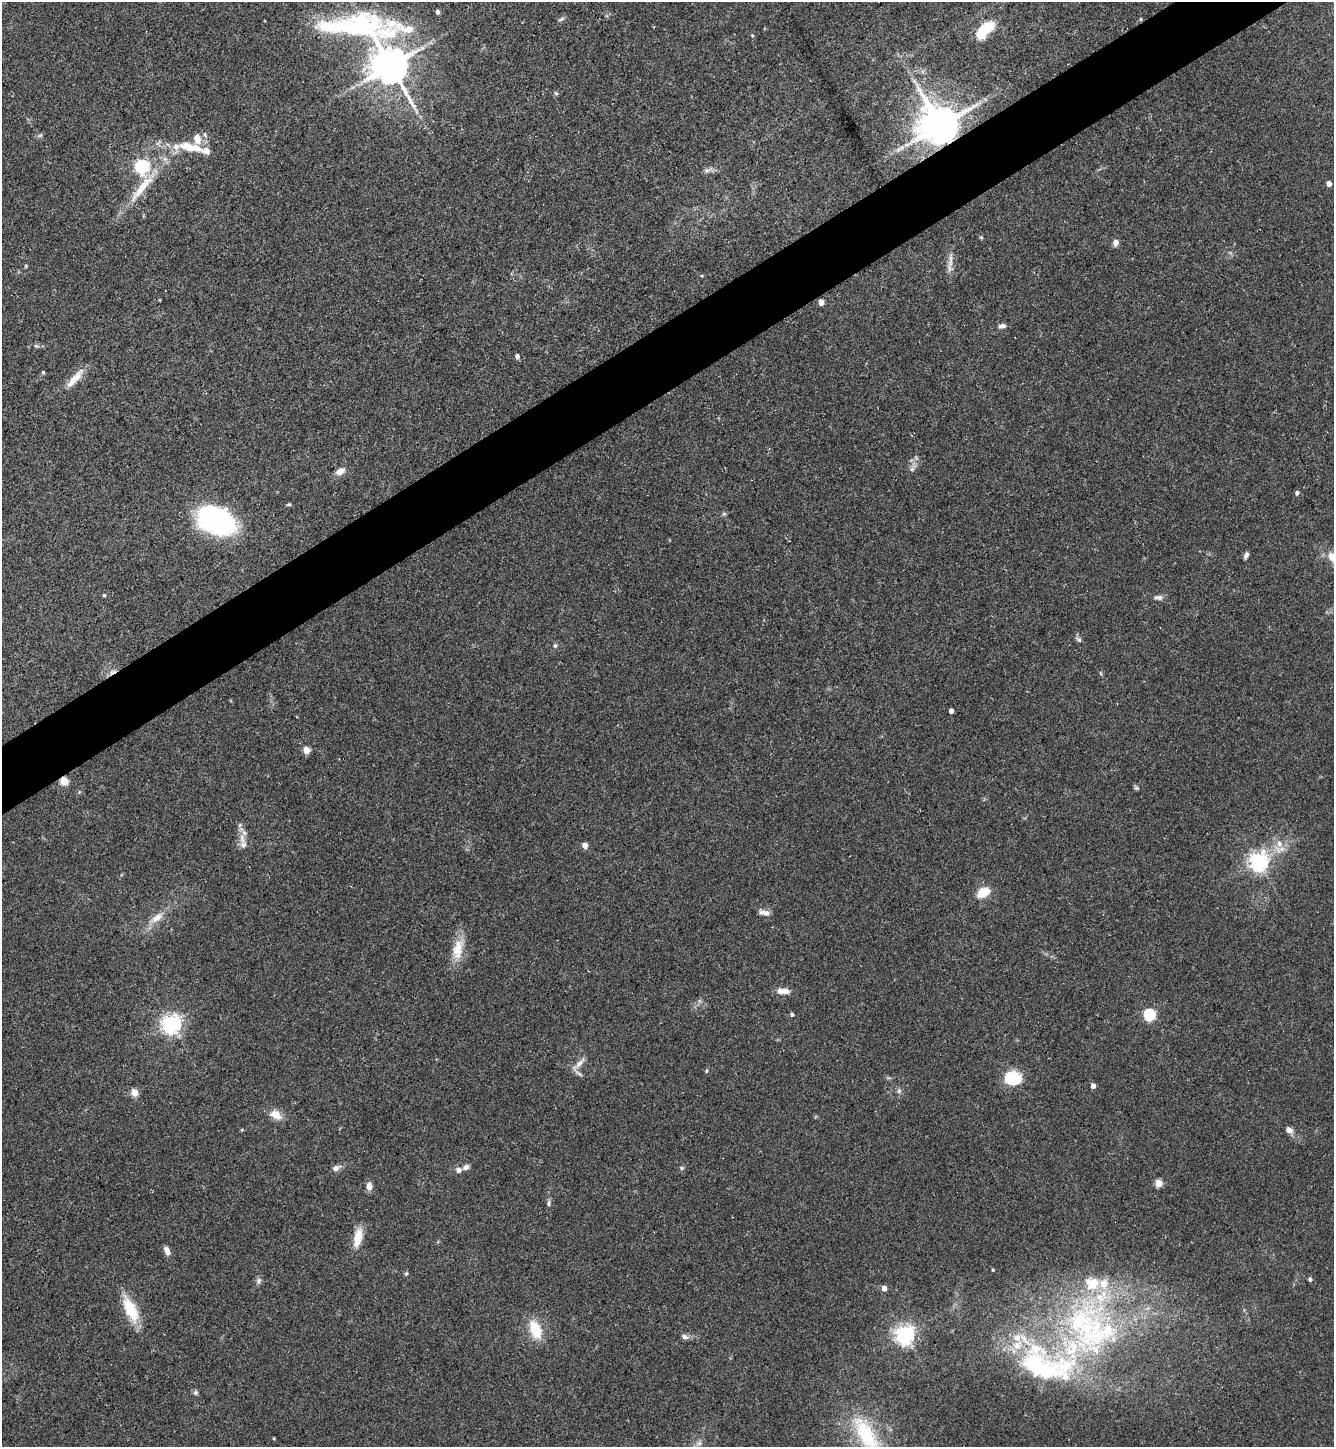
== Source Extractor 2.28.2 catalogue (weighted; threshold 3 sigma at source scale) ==
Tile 10 of 4 x 4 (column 2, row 3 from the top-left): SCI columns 1623-2954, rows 1446-2890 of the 5774 x 5783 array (HDU 1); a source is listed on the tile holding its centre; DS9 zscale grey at full resolution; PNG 1336 x 1449 px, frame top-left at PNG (2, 2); no overlay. Shown black and unused: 4% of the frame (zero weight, under 3 of 5 exposures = <1% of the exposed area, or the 3 px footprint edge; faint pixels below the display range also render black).
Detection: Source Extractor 2.28.2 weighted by HDU 2 'WHT'; one run over the whole footprint, this tile lists its part. Background 0.0627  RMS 0.0059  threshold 0.0266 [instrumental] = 3 sigma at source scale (4.5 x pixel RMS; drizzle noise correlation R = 1.50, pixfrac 1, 0.05/0.05 arcsec/px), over >= 5 px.
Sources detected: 108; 1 too faint to see at this stretch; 1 inside a brighter object's white glare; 1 cosmic-ray / hot-pixel residue — not listed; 17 inside a brighter listed object's ellipse — not listed separately; the other 88 listed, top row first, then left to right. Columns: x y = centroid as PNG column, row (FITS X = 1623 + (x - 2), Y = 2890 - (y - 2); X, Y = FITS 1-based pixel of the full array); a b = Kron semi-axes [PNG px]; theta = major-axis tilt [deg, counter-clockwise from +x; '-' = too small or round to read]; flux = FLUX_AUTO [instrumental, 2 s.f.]
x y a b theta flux
561 19 9 4 30 1.2
1140 19 5 3 - 0.62
351 26 134 31 -5 110
986 27 16 11 29 16
752 35 5 4 - 0.68
390 66 11 10 - 1600
556 93 6 4 -44 0.93
940 126 12 12 - 2000
40 135 7 4 19 1
205 135 6 4 -72 0.97
197 139 11 8 -82 6.4
189 147 18 9 -23 10
206 151 11 8 -18 4.6
142 166 6 6 - 130
707 170 13 6 19 2.3
1329 184 4 4 - 6
142 188 61 12 53 23
981 237 5 3 - 0.64
1116 243 5 5 - 5
950 260 27 6 90 4.9
26 266 5 3 - 0.61
702 275 5 4 - 0.68
821 302 5 4 - 7.1
1002 326 9 5 10 2.4
36 346 7 5 -21 1.1
517 356 5 4 - 2.2
43 372 5 4 - 0.71
75 378 32 8 48 8.4
912 469 6 6 - 1.5
340 471 11 7 32 4.6
1297 493 5 4 - 1.6
289 504 6 4 6 0.78
724 514 6 4 0 0.92
216 521 24 16 -24 180
1246 555 7 4 68 2
1333 558 17 10 -46 8
104 595 4 4 - 0.76
1159 598 9 7 -10 2.3
1079 639 9 6 -40 1.6
555 646 6 6 - 1.3
1100 673 6 4 -86 0.73
951 711 4 4 - 3.1
306 750 5 4 - 11
64 781 5 5 - 23
1136 788 7 5 -18 1
242 838 17 8 -84 5
1279 844 11 8 -77 4.9
585 845 4 4 - 6.3
1258 862 7 6 - 330
983 892 14 9 29 11
764 913 13 6 -15 3.4
157 918 21 9 37 7.9
458 949 30 14 80 13
782 991 16 7 0 5.9
792 1014 4 4 - 1.5
1149 1015 6 5 - 83
171 1024 7 7 - 330
579 1064 24 6 44 4.1
706 1071 5 4 - 0.92
1013 1078 19 16 -3 18
1093 1086 4 4 - 3.8
899 1091 7 6 - 1.6
134 1092 5 4 - 15
276 1115 17 11 -30 6.5
242 1130 4 4 - 0.57
1289 1130 9 6 -38 3.4
466 1167 7 5 30 2.5
336 1168 9 6 21 3.3
681 1168 6 5 - 0.97
459 1170 7 7 - 2.3
1159 1183 5 4 - 15
369 1186 9 7 -89 3.9
549 1203 8 6 81 1.5
358 1238 26 10 78 9.5
167 1251 9 5 -65 4.3
993 1270 3 3 - 0.62
406 1274 6 4 73 1
1310 1279 4 4 - 1.5
259 1281 9 7 78 1.8
884 1288 4 4 - 5.2
131 1311 34 14 -65 19
1079 1322 95 40 41 140
535 1330 20 11 -69 18
905 1335 7 6 - 340
685 1337 10 7 -27 2.2
196 1393 6 5 - 1.5
866 1435 57 23 -61 41
699 1443 9 7 14 2.5
Overlapping masked pixels (flux is a lower limit): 3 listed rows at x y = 1140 19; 940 126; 64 781
Isophote crosses this tile's border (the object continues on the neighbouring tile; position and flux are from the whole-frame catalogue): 2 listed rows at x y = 1333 558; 866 1435